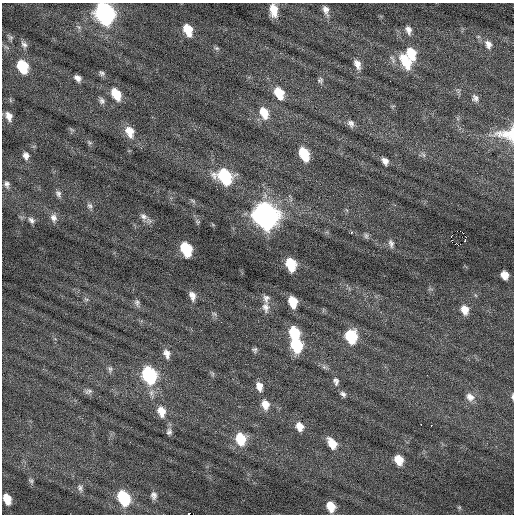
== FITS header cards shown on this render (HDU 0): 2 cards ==
NAXIS1  =                  512 / Axis length
NAXIS2  =                  512 / Axis length

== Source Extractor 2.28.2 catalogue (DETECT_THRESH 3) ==
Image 512 x 512 px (HDU 0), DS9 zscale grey, 1 PNG px = 1 image px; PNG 516 x 516 px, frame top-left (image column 1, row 512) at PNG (2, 3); no overlay
Background 0.00469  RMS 0.74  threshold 2.23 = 3 sigma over >= 5 px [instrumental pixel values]
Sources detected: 94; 1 with non-positive FLUX_AUTO (blend fragments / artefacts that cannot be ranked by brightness) is not listed; the other 93 listed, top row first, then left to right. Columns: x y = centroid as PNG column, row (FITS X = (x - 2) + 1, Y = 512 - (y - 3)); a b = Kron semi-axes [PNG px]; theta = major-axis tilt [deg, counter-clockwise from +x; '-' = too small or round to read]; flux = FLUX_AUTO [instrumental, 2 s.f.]
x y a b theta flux
273 10 12 7 -82 740
326 10 14 7 -74 310
104 13 12 9 -66 19000
188 30 11 7 -67 1000
408 30 12 8 -73 280
10 37 8 7 - 110
24 44 11 7 -60 190
488 44 12 9 -67 340
217 48 7 5 -19 99
411 54 14 9 -74 1200
392 59 13 5 -66 200
406 61 19 10 -61 1400
357 64 13 8 -66 390
22 66 11 8 -65 2000
102 73 8 6 -35 130
78 78 7 5 -42 240
320 80 8 7 - 140
279 93 13 9 -63 1100
116 94 12 8 -61 1200
475 98 10 8 -61 210
102 101 9 7 -66 170
264 113 15 10 -68 890
9 116 10 6 -67 340
351 124 11 8 -59 230
72 130 8 3 -19 74
129 132 14 10 -67 710
507 134 32 17 -2 1300
89 142 8 5 -46 95
304 154 12 8 -66 1600
26 155 9 7 -70 240
423 155 9 5 -56 120
385 161 8 6 -54 260
225 176 13 10 -45 4300
7 184 8 6 -80 170
58 194 10 6 -66 170
193 201 8 4 -35 95
90 206 9 6 -55 150
144 216 11 9 -45 270
265 216 13 11 -63 37000
54 218 11 8 -80 280
31 220 10 6 -42 180
197 222 7 6 - 89
460 231 3 2 - 1400
351 232 3 3 - 430
366 236 8 6 -89 120
465 239 6 2 67 71
452 240 3 2 - 28
391 243 11 7 -78 190
455 244 3 2 - 71
458 245 2 2 - 500
186 249 11 7 -68 2500
291 264 10 7 -72 1800
505 275 7 6 - 500
192 296 12 7 -74 320
266 298 13 9 -81 260
86 299 8 4 -36 86
293 302 9 7 -73 1100
137 303 10 7 -70 170
265 307 14 9 -79 350
465 310 11 9 -70 530
214 314 7 5 -31 97
294 333 11 8 -72 2000
351 336 11 9 -79 2800
296 345 11 9 -73 2900
255 350 7 6 - 110
167 353 11 7 -70 320
324 367 9 5 -35 150
110 369 9 6 -83 140
213 374 7 4 89 80
149 375 12 9 -70 6100
336 381 12 8 -79 230
259 386 11 8 -75 400
88 391 10 6 19 160
343 394 9 6 -38 170
512 396 8 3 89 99
470 397 12 10 -38 400
265 404 12 9 -72 550
161 411 13 9 -74 610
421 424 2 2 - 25
431 425 3 2 - 210
299 426 11 10 - 470
169 432 9 8 - 170
241 439 12 10 -77 1500
332 443 13 8 -55 750
399 460 10 8 -61 760
31 481 7 5 -55 110
80 488 11 7 -78 190
154 495 10 7 -82 220
124 498 12 9 -65 3200
7 499 9 6 -70 750
331 506 9 7 -67 780
459 507 6 4 -44 69
189 514 2 2 - 1300
At the frame edge (FLAGS 8, measured only in part): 4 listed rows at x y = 104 13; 507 134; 512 396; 189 514
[1 non-positive-flux detection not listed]